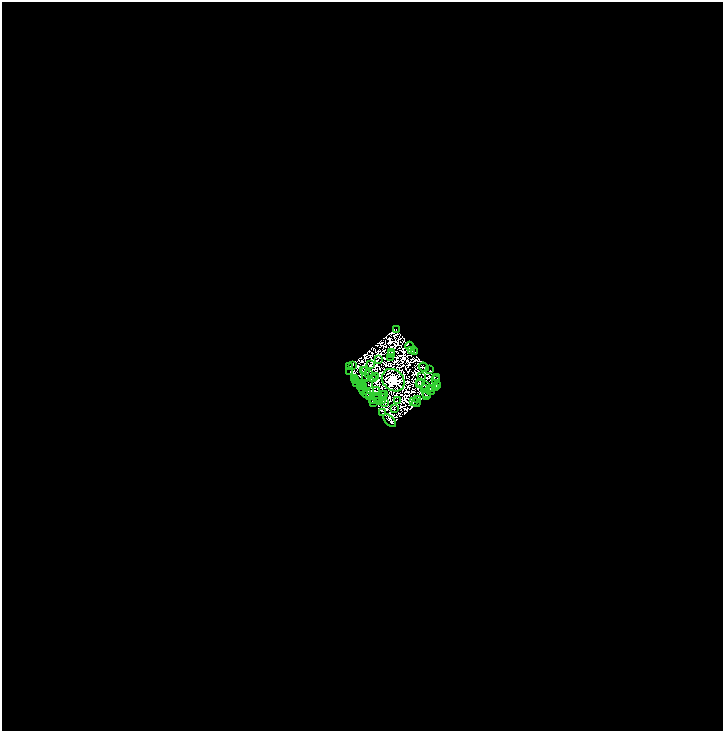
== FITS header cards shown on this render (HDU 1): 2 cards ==
NAXIS1  =                 1442
NAXIS2  =                 1458

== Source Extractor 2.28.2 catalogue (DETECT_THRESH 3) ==
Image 1442 x 1458 px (HDU 1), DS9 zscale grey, zoomed out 1/2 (1 PNG px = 2 x 2 image px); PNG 725 x 733 px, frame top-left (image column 2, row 1458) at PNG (2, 2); each listed source drawn as its Kron ellipse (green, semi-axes under 4 px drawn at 4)
Background 0.241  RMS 7.2e-05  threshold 2.17e-04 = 3 sigma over >= 5 px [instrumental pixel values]
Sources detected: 217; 155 cannot appear on this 1/2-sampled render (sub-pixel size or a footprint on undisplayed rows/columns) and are neither listed nor drawn; the other 62 listed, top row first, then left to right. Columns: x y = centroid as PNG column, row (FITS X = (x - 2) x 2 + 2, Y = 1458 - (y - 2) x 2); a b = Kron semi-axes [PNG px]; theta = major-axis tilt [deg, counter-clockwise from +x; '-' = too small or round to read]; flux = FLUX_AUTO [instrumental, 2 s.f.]
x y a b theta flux
396 329 2 1 - 7.8
410 346 5 2 - 0.93
412 350 3 3 - 2.7
391 352 2 1 - 2.7
414 352 3 3 - 24
391 355 3 2 - 6
391 357 3 2 - 0.88
378 359 2 1 - 7
371 364 3 1 - 5.3
352 365 4 1 - 7.1
349 366 2 1 - 4.5
424 367 5 2 - 21
365 370 3 1 - 6.7
430 370 2 1 - 8.3
350 371 2 1 - 6.4
363 371 2 1 - 0.06
368 374 2 1 - 3.3
421 376 2 1 - 4.2
366 377 3 1 - 7.3
376 377 4 1 - 0.24
354 378 3 1 - 1.1
437 378 2 1 - 3.7
374 379 4 2 - 17
356 380 2 2 - 8.4
393 380 12 10 -43 9100
435 380 3 1 - 1.8
357 382 2 1 - 2.3
420 382 2 1 - 0.82
361 383 3 1 - 4
420 384 2 1 - 0.29
368 385 2 1 - 0.11
363 386 3 1 - 1.8
425 386 2 1 - 4.3
438 386 2 1 - 5
360 387 2 1 - 5.7
435 387 2 1 - 0.53
362 388 2 1 - 2.3
424 388 2 1 - 5.9
433 388 2 1 - 3.1
363 390 2 1 - 7.3
431 390 5 2 - 10
376 391 3 2 - 7.9
427 393 3 2 - 10
366 394 5 2 - 2.7
385 394 2 2 - 1.1
382 395 3 1 - 4.8
426 395 2 1 - 2.4
369 396 2 1 - 1.9
383 397 2 1 - 3.9
377 398 2 1 - 2.6
372 400 2 2 - 20
397 400 2 1 - 2.5
418 400 3 2 - 19
380 401 3 1 - 0.11
383 401 2 1 - 4.8
413 402 2 1 - 5.9
374 403 2 1 - 7.2
385 403 2 1 - 3
416 403 4 2 - 27
394 409 2 1 - 0.61
382 413 2 1 - 1.3
390 421 8 3 -46 18
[155 sub-pixel or undisplayed-footprint detections neither listed nor drawn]